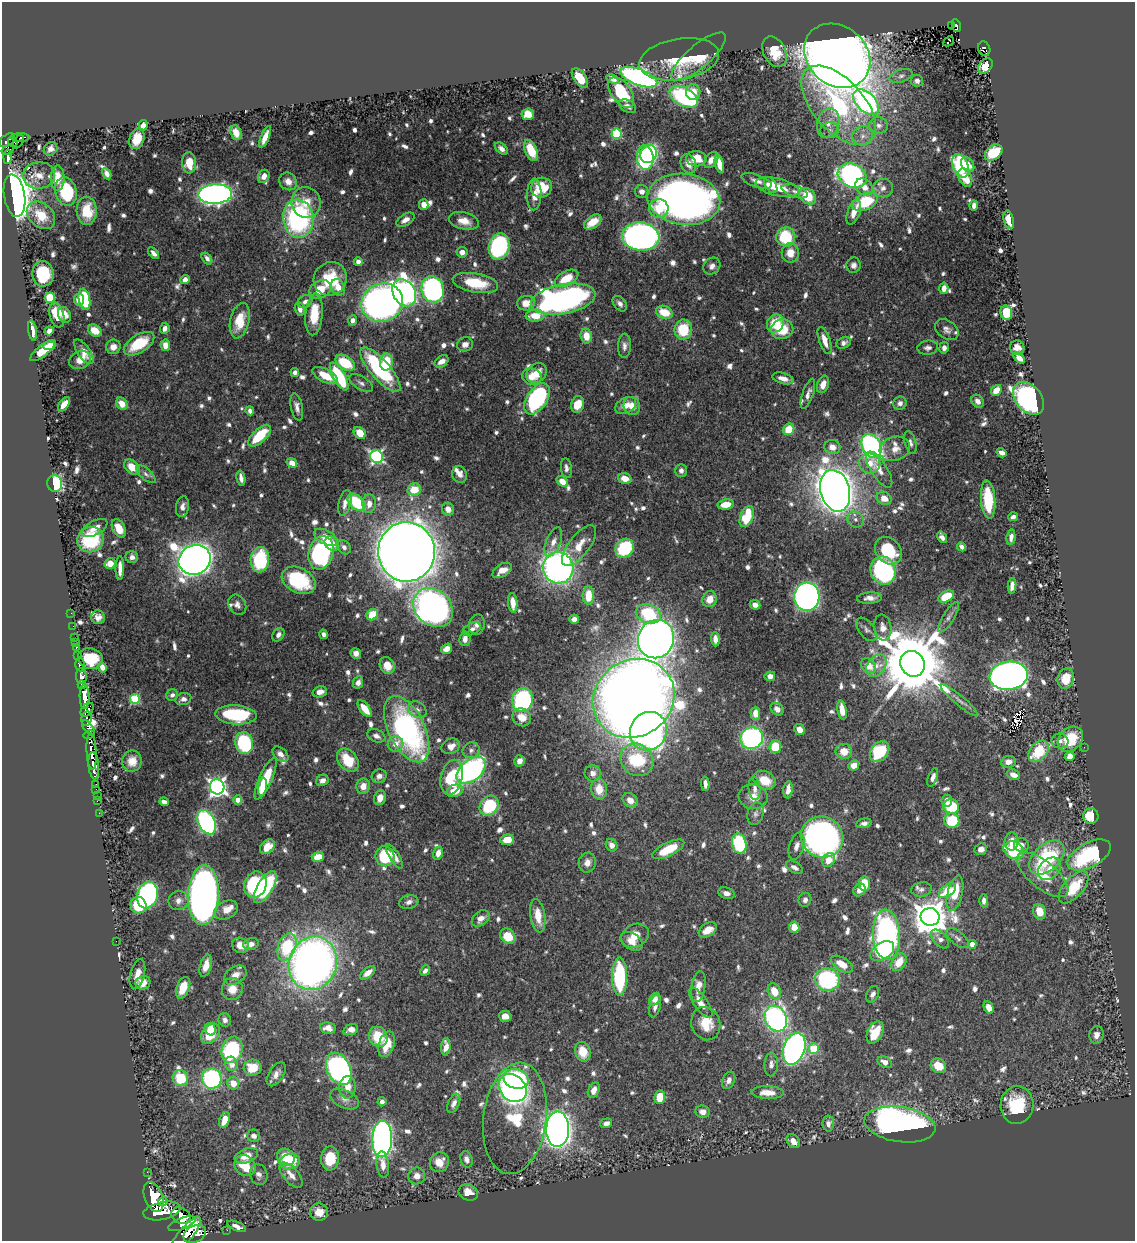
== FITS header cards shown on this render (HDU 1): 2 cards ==
NAXIS1  =                 1133
NAXIS2  =                 1239

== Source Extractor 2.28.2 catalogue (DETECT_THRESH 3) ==
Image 1133 x 1239 px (HDU 1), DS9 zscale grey, 1 PNG px = 1 image px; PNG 1137 x 1243 px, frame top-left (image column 1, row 1239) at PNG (2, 2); each listed source drawn as its Kron ellipse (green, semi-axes under 4 px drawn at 4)
Background 0.996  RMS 0.011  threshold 0.0333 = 3 sigma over >= 5 px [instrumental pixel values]
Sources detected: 921; of the 921, the 500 brightest by FLUX_AUTO listed and drawn (421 fainter detections omitted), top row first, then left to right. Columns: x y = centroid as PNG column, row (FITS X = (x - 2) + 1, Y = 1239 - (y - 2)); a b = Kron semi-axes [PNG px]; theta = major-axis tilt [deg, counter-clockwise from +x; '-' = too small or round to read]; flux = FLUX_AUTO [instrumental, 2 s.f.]
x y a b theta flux
951 25 3 2 - 8.5
956 26 6 4 -79 92
949 41 5 3 - 5.4
984 49 7 6 - 67
774 52 16 11 -62 21
837 56 35 29 -39 1700
698 57 34 11 41 37
679 59 40 20 10 35
985 66 8 6 49 8.8
901 76 12 6 17 3.3
639 77 19 8 -21 270
580 78 11 6 -54 17
613 79 7 4 -32 3.3
917 81 6 6 - 3
621 92 18 9 -54 37
693 92 8 7 - 11
684 97 15 9 -28 110
866 102 15 9 -44 200
839 105 48 25 -48 110
627 106 9 6 -28 3.8
528 114 6 6 - 14
828 123 15 11 75 8.1
143 125 5 4 - 6.4
879 126 9 8 - 4.3
830 130 9 8 - 3.3
236 133 7 5 -68 7
617 134 5 5 - 63
863 136 10 9 - 5.7
265 137 11 4 67 7.4
20 138 9 4 0 81
137 139 11 7 72 14
7 140 9 5 39 470
18 141 7 4 58 240
13 142 6 4 -69 300
501 148 7 5 -42 3.9
51 149 7 6 - 3.9
8 150 6 3 30 210
531 150 11 6 -66 22
994 153 9 7 37 28
648 154 9 8 - 89
8 157 7 3 87 180
645 158 12 8 -85 140
696 159 10 7 -5 13
711 160 9 6 54 5.9
189 163 10 7 -86 12
688 164 10 7 -67 7.3
719 164 9 4 -77 9.8
968 165 8 6 -56 7.2
960 166 12 7 -67 74
107 174 6 4 -62 3.7
39 175 16 13 6 10
264 176 7 5 64 6.5
852 176 15 12 -26 230
58 178 12 7 89 13
965 178 10 6 -64 13
288 181 9 8 - 5.6
756 181 16 6 -20 4.7
771 185 9 5 -59 8.5
777 187 22 8 -13 26
864 187 10 7 -42 7.2
541 188 11 9 22 23
883 188 10 9 - 4.9
66 191 14 10 -74 60
795 191 13 6 -19 3.7
642 192 7 6 - 4.4
215 194 17 9 3 360
534 194 16 7 89 6.6
15 196 21 10 -81 940
808 196 9 7 -41 22
684 199 36 25 -7 580
306 202 15 14 - 14
865 202 13 8 24 45
424 205 5 5 - 6.4
974 205 5 4 - 3.5
659 208 10 9 - 15
87 211 14 10 -88 21
854 212 13 6 70 9.3
41 215 16 11 -43 16
298 219 19 15 -82 150
405 220 10 5 31 5.5
1009 220 9 5 -75 9.5
464 221 15 8 -13 9.6
593 222 10 6 35 13
641 237 18 14 -7 340
786 237 9 9 - 44
499 246 13 10 73 130
462 252 5 5 - 4.5
153 253 7 4 -47 3.3
790 253 10 8 90 11
207 258 6 4 -54 3.4
358 262 4 4 - 3.9
854 265 8 7 - 3.6
712 266 9 7 46 3.8
43 274 12 11 - 34
567 278 13 7 28 20
185 279 5 4 - 4.8
330 279 17 16 - 33
475 283 23 9 -10 27
338 287 9 6 -64 8.9
944 288 6 4 -85 6.1
320 289 11 8 31 15
433 289 13 11 -73 200
404 293 14 11 -60 400
50 298 5 5 - 35
84 299 11 5 -79 48
563 299 33 14 11 350
79 300 6 5 - 8.6
305 301 7 6 - 3.3
382 303 21 19 24 500
526 303 9 7 10 11
620 304 9 6 -51 3.3
300 309 7 5 -75 3.9
664 312 8 6 -20 19
1006 313 7 6 - 28
314 314 21 8 85 24
57 315 13 7 -75 17
64 315 8 6 -65 6.6
535 316 9 6 2 14
352 320 5 4 - 4.5
240 321 18 9 77 19
775 323 9 8 - 21
165 328 5 4 - 4.1
782 329 11 10 - 23
683 330 10 8 82 30
947 330 13 9 -33 4.2
33 331 10 4 -80 5.8
49 331 5 4 - 3.5
95 331 7 5 -32 12
586 336 7 5 -82 9.3
825 340 14 5 -71 8.8
844 343 7 5 26 3.4
139 344 17 9 32 31
465 344 8 7 - 4.3
165 345 6 5 - 7.6
49 346 6 4 4 9
624 346 12 6 89 3.8
113 347 7 7 - 6.5
1017 347 7 7 - 5.6
928 348 10 7 5 3
944 348 6 5 - 3.4
43 351 15 5 39 23
84 352 14 6 -55 8.3
1019 358 7 4 -44 6
80 360 11 9 25 7.8
442 361 7 5 37 5.9
386 362 8 6 85 25
345 363 10 6 -33 32
380 370 28 9 -49 94
295 372 4 4 - 3.2
536 373 11 9 40 11
325 376 14 6 -27 16
339 376 15 6 -61 58
532 377 10 8 -20 8.9
783 378 11 5 -16 5.9
361 383 13 6 -31 3.3
823 384 9 5 70 7.7
996 390 6 4 48 12
808 394 16 5 71 4.2
1028 398 19 13 -50 270
537 399 17 10 57 130
978 401 7 5 -51 4.4
900 403 7 6 - 3.6
64 404 8 4 54 9.7
122 404 6 5 - 9.3
578 404 8 6 74 14
626 405 11 7 31 6.9
632 406 9 8 - 7.4
297 407 14 6 -78 4.3
250 411 4 4 - 4.1
789 429 6 5 - 18
360 433 7 5 -45 14
259 436 14 6 44 31
910 442 12 5 -74 3.5
871 446 13 9 -62 270
832 447 8 7 - 6.7
895 449 15 12 18 9.3
1002 453 5 4 - 4.3
377 457 6 6 - 160
292 463 5 4 - 11
870 464 10 10 - 10
132 467 9 6 -39 13
566 468 10 5 -82 3
879 469 21 8 -58 9.3
681 470 6 6 - 3
146 474 12 5 -42 3.2
460 474 8 7 - 5.2
241 478 7 4 -78 4.1
625 478 7 5 -17 9.5
562 481 6 4 -36 9.8
55 483 8 7 - 78
414 489 7 6 - 16
835 491 21 14 -75 1400
884 498 8 6 -28 8.8
988 500 19 7 -86 41
356 502 10 6 -43 41
345 503 13 6 77 6
369 504 9 6 85 6.3
726 504 8 5 9 12
182 507 10 6 80 4.6
448 509 6 6 - 6.1
747 517 11 6 68 37
1013 517 5 4 - 3.3
855 519 8 7 - 3.3
95 528 14 7 28 7.8
119 528 10 6 -63 12
326 537 13 7 -28 10
942 537 6 4 -55 3.7
1011 537 8 4 84 3.5
91 540 13 12 - 50
553 542 15 7 67 6.2
332 544 8 6 -44 9.1
579 546 24 10 53 14
344 547 8 6 -50 3.7
962 547 5 4 - 3.6
625 548 10 8 46 55
888 551 15 12 -48 36
406 552 30 28 -86 2400
321 553 17 12 74 150
132 557 6 6 - 3.3
195 560 16 14 23 1200
260 560 13 9 85 59
110 564 5 5 - 11
120 568 12 4 89 6.4
558 568 15 15 - 370
502 570 10 6 33 9.9
883 570 14 12 -68 120
299 580 18 12 -27 58
1012 586 8 4 86 4.6
588 596 9 6 89 18
946 596 8 5 28 26
807 597 14 12 86 420
870 598 12 5 3 4.9
710 599 8 7 - 9.7
513 603 10 4 -84 9.7
237 605 10 8 -61 3.8
755 605 5 4 - 4.3
433 608 22 17 -43 510
71 613 2 2 - 7.2
648 614 13 9 -21 52
372 615 6 5 - 25
98 617 7 6 - 4.5
949 617 17 5 58 3.9
574 619 5 4 - 5.4
477 625 10 8 76 3.8
73 626 2 2 - 4.1
883 627 13 9 -81 6.4
472 629 9 6 24 3.3
866 629 13 7 -51 3.1
323 634 4 3 - 3.2
278 635 7 5 52 3.3
75 637 2 2 - 9.7
465 639 7 5 82 5.1
656 639 19 18 - 790
715 639 7 4 -88 6
76 643 2 2 - 3.2
76 648 4 3 - 67
447 649 6 4 35 6.9
356 653 5 5 - 4
78 656 4 3 - 190
90 658 12 10 -15 27
80 664 7 4 -85 410
912 664 13 12 - 9800
387 665 9 7 -64 9.1
869 666 8 6 -45 11
876 666 12 9 54 7.7
102 667 5 4 - 4.9
81 676 8 5 -84 1900
770 676 5 4 - 3.9
1009 676 19 14 8 650
1066 679 10 8 70 19
358 682 6 5 - 3.8
82 685 4 4 - 640
320 692 7 5 16 5.7
172 695 6 5 - 3.1
85 697 12 5 -89 3800
634 698 42 38 35 1500
135 699 5 5 - 57
183 699 8 6 15 4.4
522 700 12 10 78 120
959 700 24 5 -40 5
364 708 10 5 -53 14
777 709 7 5 -42 4.2
87 710 8 5 51 530
417 710 10 7 -33 3.7
842 710 10 4 -80 9.6
755 713 6 5 - 7.9
236 715 20 9 -4 58
522 717 10 8 -34 10
87 719 7 5 78 540
89 728 9 4 -52 1100
407 729 36 18 -64 190
799 730 6 5 - 6
648 731 20 18 57 340
89 735 5 4 - 180
376 736 9 6 -23 3.7
752 738 11 11 - 170
1070 739 14 11 43 30
1060 741 8 7 - 3.3
244 743 11 9 -81 72
396 744 8 7 - 6.9
451 746 9 7 25 6.8
775 747 6 6 - 22
1084 747 2 2 - 16
471 750 8 8 - 3.5
844 751 8 7 - 11
1039 751 12 8 48 33
92 752 18 5 -87 2200
880 752 11 8 50 52
280 754 9 6 -41 4.1
1070 756 5 4 - 7.8
348 760 13 9 -51 23
637 760 17 15 -42 46
132 761 10 10 - 8.4
519 761 5 5 - 5.9
1008 762 7 6 - 4.9
854 765 5 5 - 8.5
94 766 14 5 -85 1400
471 770 17 10 40 220
593 773 8 8 - 4.4
1013 775 7 5 -23 6.2
379 776 7 7 - 3.7
452 777 18 11 75 35
933 777 9 4 69 4
266 779 23 6 66 31
322 780 6 5 - 3.8
765 780 12 9 -29 17
95 784 3 3 - 45
705 784 7 3 -88 4
363 786 7 6 - 6.2
217 787 7 7 - 320
262 787 9 4 84 9.9
755 788 11 6 -85 3.9
96 789 2 2 - 16
599 789 10 8 -81 13
788 790 8 4 85 5
455 791 8 6 19 14
97 795 2 2 - 17
753 797 14 12 -10 8.9
380 798 7 6 - 7.2
238 800 4 4 - 12
630 800 8 6 -44 6.1
97 801 2 2 - 11
947 801 6 5 - 4.1
164 802 5 4 - 3.4
489 806 10 9 - 49
951 806 8 7 - 34
99 813 2 2 - 14
755 814 11 8 74 3.4
1091 816 8 7 - 20
952 821 7 7 - 35
207 822 13 8 -64 180
864 823 7 5 12 3.2
822 837 22 20 -29 490
507 840 7 5 8 12
1012 841 9 7 81 6
739 843 10 7 -78 58
612 845 6 5 - 5.7
1021 845 8 7 - 4.3
796 846 14 7 73 4.7
267 847 8 6 44 10
668 849 17 6 26 27
981 849 6 5 - 4.1
1014 850 11 8 -28 39
438 853 7 4 77 5.8
1089 855 24 12 28 84
385 856 10 9 - 42
394 856 14 5 -58 6.5
318 857 6 5 - 13
1047 858 21 13 43 65
829 860 7 6 - 10
587 862 10 8 76 5.9
794 867 9 5 -31 3.8
1049 869 13 9 45 7.2
1043 875 31 13 -39 21
864 884 7 5 -86 17
255 885 13 11 69 89
265 887 18 7 59 59
1074 887 19 10 49 32
921 889 10 7 10 3.2
859 890 7 5 50 6.4
948 891 10 6 38 26
726 893 8 5 -17 3.9
955 893 18 7 76 18
147 895 13 10 75 150
203 895 30 15 87 650
805 900 7 6 - 3.1
178 901 10 9 - 5
984 901 7 4 -89 3.1
409 902 10 6 17 4
138 905 8 8 - 34
226 910 12 8 27 9.4
1040 912 8 6 -73 12
538 916 17 7 -81 14
930 917 9 9 - 1900
481 918 10 7 37 6.7
794 927 5 5 - 11
708 930 10 6 34 11
886 935 25 13 -87 230
508 936 8 7 - 19
635 936 14 11 28 10
958 938 13 6 -39 3.5
940 939 11 6 -47 4.3
116 941 2 2 - 7.2
632 941 12 8 -30 8.1
251 944 8 6 15 5.2
972 944 4 4 - 11
240 945 8 7 - 8.3
287 947 14 9 69 43
882 951 13 8 34 27
899 962 9 7 58 13
313 963 27 24 72 550
842 964 12 6 -31 12
206 966 11 5 75 7.6
425 971 5 4 - 3.1
368 973 9 5 39 7.1
137 974 15 7 76 6.7
235 975 12 8 34 6.6
620 977 19 7 -90 70
827 980 12 11 - 94
143 983 7 6 - 9.3
698 987 15 7 80 8.6
183 988 11 6 68 14
232 989 11 10 - 10
774 991 8 6 -64 17
873 994 9 6 63 3.2
655 999 7 5 54 3.7
701 1003 18 7 -55 10
655 1006 12 5 77 5.2
989 1007 6 4 -65 9.1
505 1016 6 5 - 7
776 1018 13 10 -62 240
225 1020 7 6 - 3
706 1024 17 14 -72 21
328 1028 8 5 -11 6
210 1029 6 5 - 10
351 1029 7 5 19 5.1
875 1032 12 7 63 25
210 1034 11 8 52 27
1096 1035 9 7 78 5.5
378 1037 10 9 - 21
386 1044 13 7 73 13
446 1047 9 4 86 7.6
814 1048 5 5 - 40
794 1049 16 10 71 300
232 1050 13 10 69 93
583 1052 10 7 -74 15
885 1062 7 5 -29 5.2
231 1064 7 6 - 7.8
771 1064 12 7 88 3.9
938 1066 8 6 -35 16
253 1068 9 8 - 17
339 1069 17 11 -63 310
276 1074 13 7 58 5.6
180 1078 8 7 - 31
212 1079 10 10 - 110
516 1079 13 9 -16 91
729 1080 9 6 64 4.8
233 1083 6 6 - 12
348 1087 11 8 87 7.7
513 1088 15 12 -46 290
594 1090 8 5 65 7.1
767 1092 16 6 -2 11
660 1097 7 5 82 15
345 1099 15 9 -26 5.4
382 1102 5 4 - 3.1
454 1103 10 5 67 4.1
1017 1105 19 16 87 37
702 1112 7 6 - 5.3
515 1118 56 31 83 63
224 1120 8 5 71 12
606 1123 6 5 - 4.4
828 1124 8 5 -88 3.7
900 1124 36 17 -8 330
558 1129 17 11 88 930
254 1136 6 6 - 4.1
382 1139 18 10 88 320
793 1141 8 6 -49 6.9
246 1156 12 7 21 10
286 1157 9 8 - 13
330 1158 12 9 85 24
466 1159 8 6 -73 4.1
290 1162 10 7 15 27
439 1162 10 9 - 11
383 1165 13 6 -83 7.2
245 1166 11 9 -42 23
147 1172 2 2 - 8.7
259 1175 11 8 -74 3.8
291 1175 15 7 -49 7.3
417 1176 8 8 - 6.4
468 1192 10 8 -24 10
154 1197 15 9 -68 6300
163 1201 5 3 - 410
162 1211 19 9 12 5700
319 1212 9 8 - 10
181 1216 10 7 -31 2300
182 1224 14 6 20 1800
237 1226 10 4 -23 4.4
227 1230 2 2 - 11
195 1234 12 8 26 2100
186 1235 22 7 50 3000
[421 fainter detections neither listed nor drawn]